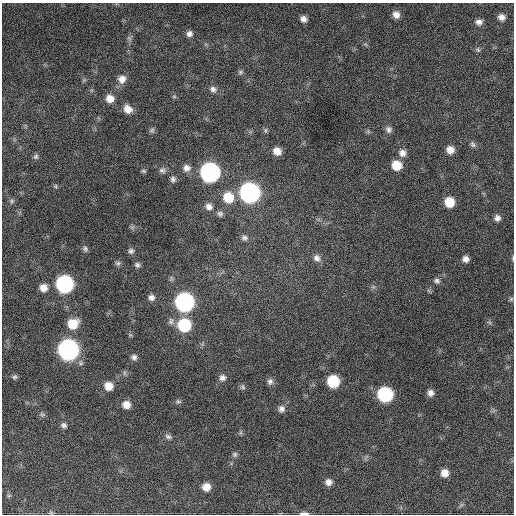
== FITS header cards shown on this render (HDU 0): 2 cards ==
NAXIS1  =                  512 / Axis length
NAXIS2  =                  512 / Axis length

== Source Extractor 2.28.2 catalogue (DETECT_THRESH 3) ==
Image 512 x 512 px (HDU 0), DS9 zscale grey, 1 PNG px = 1 image px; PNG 516 x 516 px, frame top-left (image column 1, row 512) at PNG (2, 3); no overlay
Background 946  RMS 25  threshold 75.8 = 3 sigma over >= 5 px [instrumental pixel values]
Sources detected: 75; all 75 listed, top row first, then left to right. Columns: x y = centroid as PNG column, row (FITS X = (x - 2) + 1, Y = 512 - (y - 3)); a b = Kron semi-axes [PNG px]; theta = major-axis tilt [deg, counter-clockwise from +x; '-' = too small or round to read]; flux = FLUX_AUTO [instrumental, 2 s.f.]
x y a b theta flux
396 15 8 7 - 10000
501 17 6 5 - 8600
303 19 7 7 - 8700
479 22 7 6 - 7000
189 34 8 8 - 7400
129 38 7 5 -45 3500
365 44 7 4 -19 2400
478 50 7 5 -46 2900
240 72 7 6 - 3900
122 79 11 10 - 14000
213 89 9 8 - 7900
174 96 6 4 0 2300
110 99 10 9 - 17000
128 109 10 9 - 16000
389 129 8 8 - 6200
152 130 8 7 - 4100
265 130 8 5 -85 3300
473 144 9 6 -57 4300
450 150 8 8 - 13000
277 151 8 7 - 15000
402 153 9 9 - 10000
36 157 7 7 - 3800
397 165 8 8 - 34000
187 168 10 9 - 10000
162 170 10 8 -12 6200
144 171 6 4 -15 2600
210 172 10 10 - 750000
173 179 9 7 78 5700
55 186 6 5 - 2400
249 193 10 10 - 780000
228 197 11 10 - 42000
12 201 6 6 - 3700
449 202 8 8 - 36000
209 207 10 8 -28 9700
220 214 8 7 - 5000
497 218 7 7 - 7300
244 238 9 7 0 5600
85 249 7 6 - 3900
131 251 7 7 - 4700
317 258 10 8 -39 8800
513 258 6 3 73 1700
466 259 7 6 - 8500
118 263 8 6 -15 3900
137 265 7 6 - 4700
437 281 8 7 - 5100
65 284 10 9 - 400000
43 288 8 7 - 15000
151 297 7 7 - 7000
511 299 6 6 - 2500
184 302 10 10 - 620000
73 324 10 9 - 37000
184 325 10 9 - 110000
68 350 10 10 - 920000
134 357 7 6 - 6000
15 377 7 6 - 3400
222 378 9 8 - 7400
270 381 8 8 - 6500
333 381 9 8 - 81000
108 386 9 8 - 19000
243 387 8 6 -54 3700
430 393 7 6 - 8100
385 394 9 9 - 230000
178 401 7 5 -17 3200
126 405 8 7 - 15000
281 409 9 8 - 7800
42 414 7 5 -13 3500
64 425 8 7 - 5000
168 437 9 6 -19 4800
235 454 7 7 - 4000
444 473 8 7 - 15000
328 482 7 7 - 9000
206 487 8 7 - 16000
9 495 6 4 19 2200
51 513 6 4 0 2200
304 513 10 3 0 5500
At the frame edge (FLAGS 8, measured only in part): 2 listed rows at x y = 513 258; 304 513